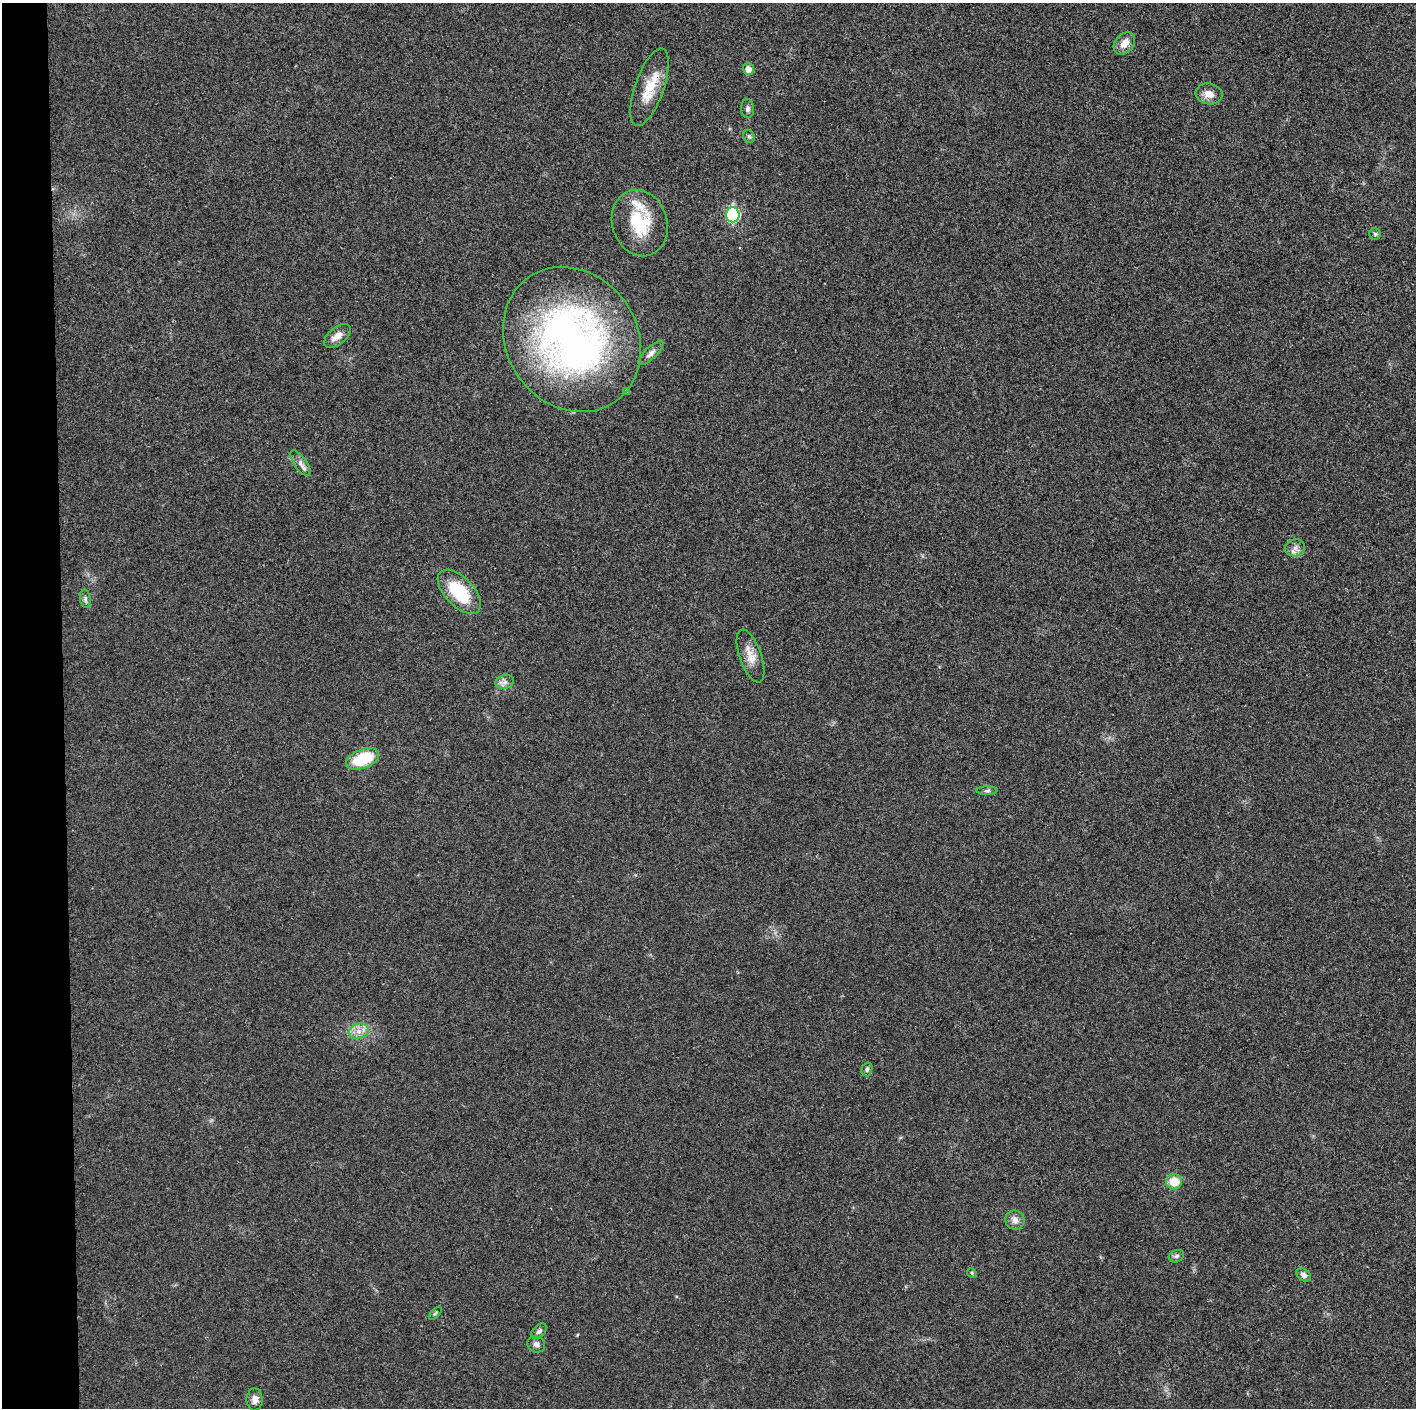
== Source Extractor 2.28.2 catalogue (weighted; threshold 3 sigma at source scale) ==
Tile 4 of 3 x 3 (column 1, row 2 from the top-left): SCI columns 1-1414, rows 1424-2829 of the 4249 x 4237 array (HDU 1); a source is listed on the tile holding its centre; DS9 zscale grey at full resolution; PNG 1418 x 1410 px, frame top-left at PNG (2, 3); each listed source drawn as its Kron ellipse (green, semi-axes under 4 px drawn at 4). Shown black and unused: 4% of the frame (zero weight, under 3 of 4 exposures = <1% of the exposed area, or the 3 px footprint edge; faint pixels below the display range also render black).
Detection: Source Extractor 2.28.2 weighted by HDU 2 'WHT'; one run over the whole footprint, this tile lists its part. Background 0.0197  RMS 0.0056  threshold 0.025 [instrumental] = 3 sigma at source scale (4.5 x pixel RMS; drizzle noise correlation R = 1.50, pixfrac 1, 0.05/0.05 arcsec/px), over >= 5 px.
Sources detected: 33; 1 inside a brighter listed object's ellipse — not listed separately; the other 32 listed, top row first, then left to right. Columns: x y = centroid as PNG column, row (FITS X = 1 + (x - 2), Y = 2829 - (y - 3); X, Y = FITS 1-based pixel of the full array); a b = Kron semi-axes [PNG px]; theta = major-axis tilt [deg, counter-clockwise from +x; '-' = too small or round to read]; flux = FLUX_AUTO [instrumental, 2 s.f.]
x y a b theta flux
1124 43 12 9 48 5.4
748 69 6 5 - 4.1
650 87 41 14 71 15
1209 94 13 10 -11 5.3
748 109 9 6 89 1.9
749 136 7 5 -68 0.93
733 215 7 7 - 61
640 223 34 27 -73 27
1375 234 5 5 - 1
337 336 16 8 39 4.9
572 340 76 65 -55 230
651 353 16 6 44 2.7
627 391 4 3 - 1.5
300 463 15 6 -55 2.9
1295 548 10 8 12 3
459 592 27 14 -46 28
85 599 9 5 -81 1.5
751 656 28 11 -70 7.3
505 682 9 7 16 2.3
363 759 17 9 20 26
987 791 10 4 1 1.4
359 1031 10 7 15 4
867 1069 7 5 74 1.2
1174 1182 8 8 - 9.8
1015 1220 10 9 - 3.3
1176 1256 8 6 21 1.3
972 1273 5 4 - 0.7
1304 1275 8 5 -34 2.1
435 1313 8 3 45 0.74
539 1331 9 6 43 1.6
536 1344 9 8 - 2.1
255 1400 11 8 -89 3.4
Overlapping masked pixels (flux is a lower limit): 1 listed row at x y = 650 87